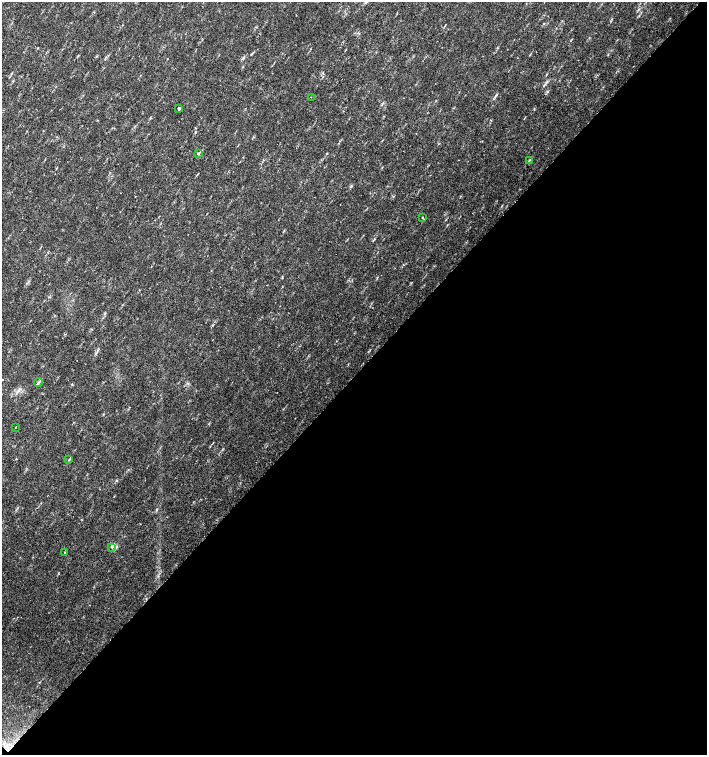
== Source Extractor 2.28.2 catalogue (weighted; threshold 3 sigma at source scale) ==
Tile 15 of 4 x 4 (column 3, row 4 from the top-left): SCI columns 3044-4453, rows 1-1506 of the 6023 x 6029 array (HDU 1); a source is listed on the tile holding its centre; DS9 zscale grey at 2 x 2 block average (1 PNG px = mean of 2 x 2 image px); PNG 709 x 757 px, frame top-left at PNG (2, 2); each listed source drawn as its Kron ellipse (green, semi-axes under 4 px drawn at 4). Shown black and unused: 50% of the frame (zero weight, under 2 of 3 exposures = <1% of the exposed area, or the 3 px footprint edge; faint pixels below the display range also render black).
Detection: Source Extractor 2.28.2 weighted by HDU 2 'WHT'; one run over the whole footprint, this tile lists its part. Background 0.0337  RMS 0.0041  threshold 0.0184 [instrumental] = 3 sigma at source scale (4.5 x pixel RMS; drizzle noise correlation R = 1.50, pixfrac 1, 0.0396/0.0396 arcsec/px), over >= 5 px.
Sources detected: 10; all 10 listed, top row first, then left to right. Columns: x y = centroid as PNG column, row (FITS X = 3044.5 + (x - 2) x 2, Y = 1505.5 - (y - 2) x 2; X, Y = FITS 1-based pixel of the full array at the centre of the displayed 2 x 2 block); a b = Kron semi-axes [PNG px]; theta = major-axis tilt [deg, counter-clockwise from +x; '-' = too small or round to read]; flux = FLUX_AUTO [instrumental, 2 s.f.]
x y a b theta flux
311 97 2 2 - 0.42
179 108 2 2 - 48
198 153 4 3 - 1.2
529 160 4 2 - 0.93
422 217 2 2 - 1.2
38 382 4 2 - 1.1
16 427 2 2 - 0.8
69 460 3 2 - 0.71
112 547 4 3 - 1.4
65 552 2 2 - 0.73
Diffuse or blended objects may show on this block-average render without a row.